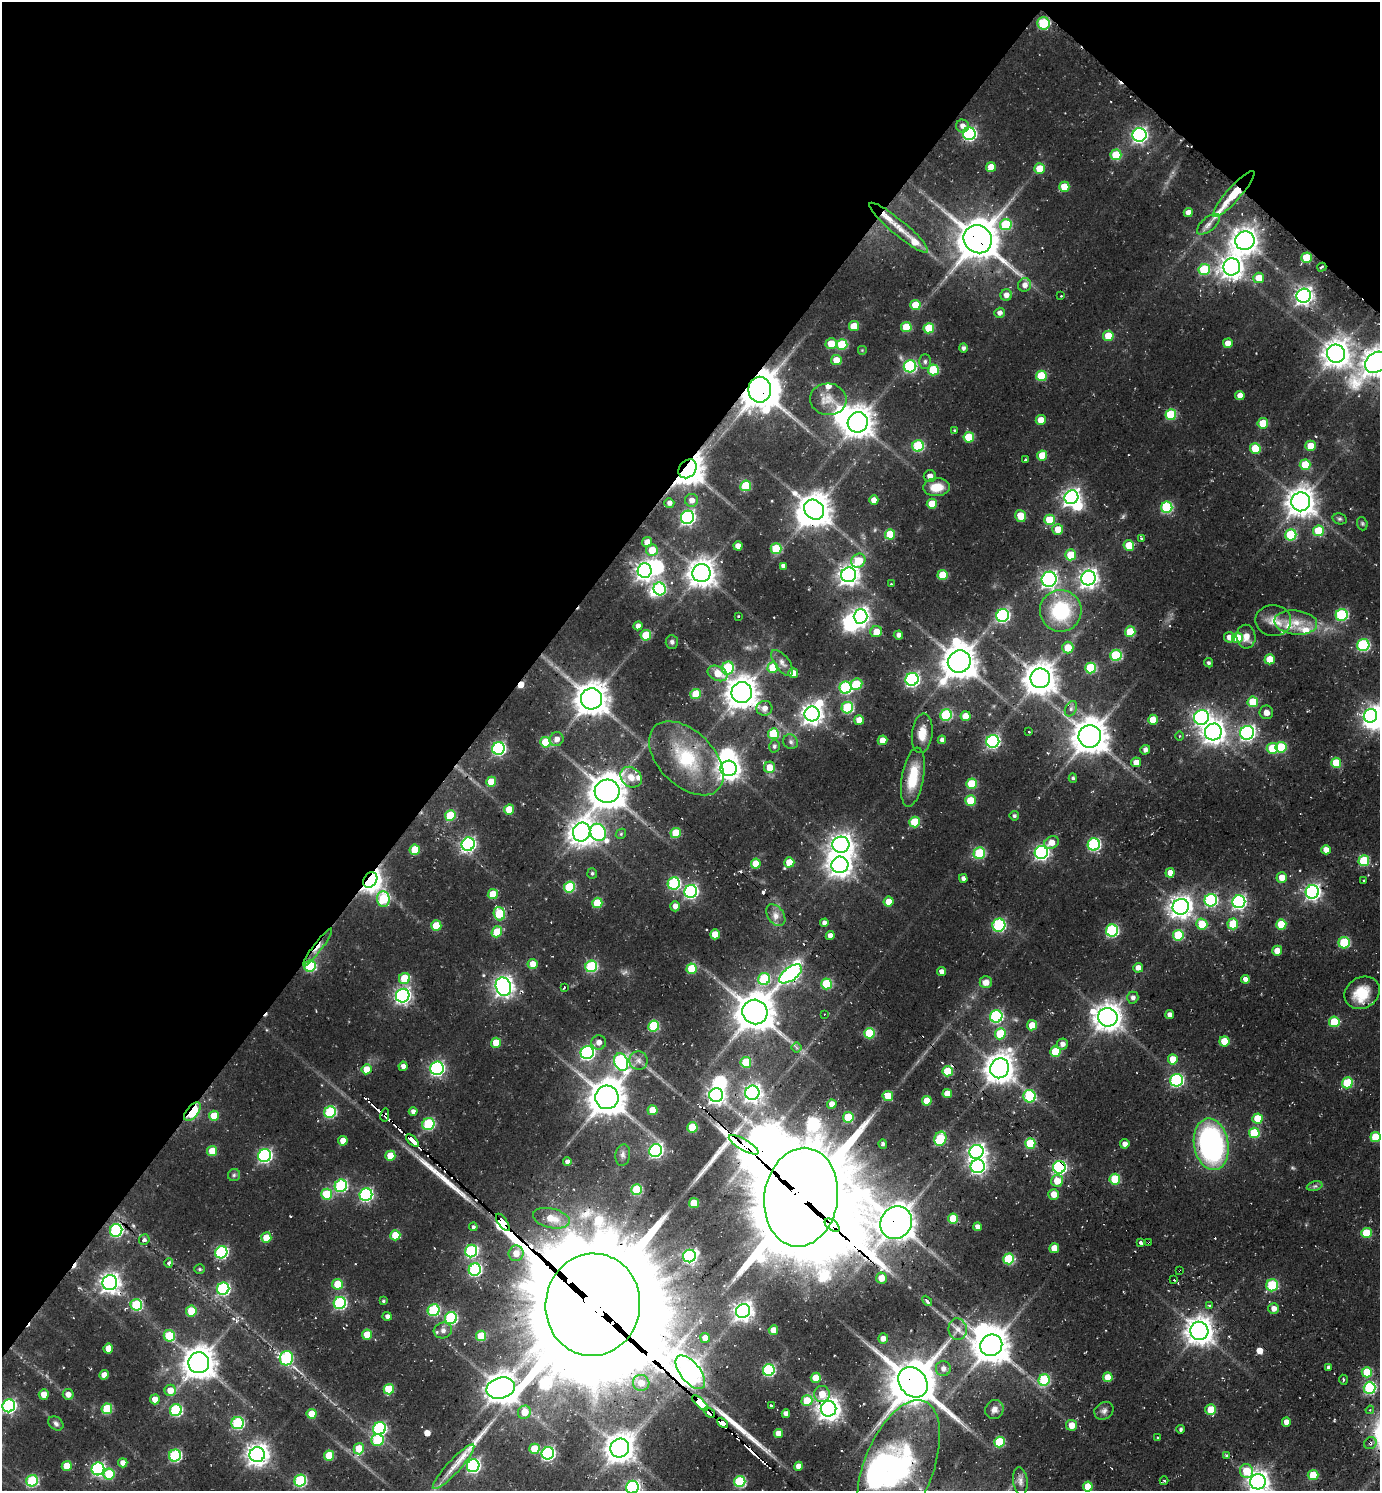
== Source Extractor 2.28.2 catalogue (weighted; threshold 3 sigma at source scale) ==
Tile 2 of 4 x 4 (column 2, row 1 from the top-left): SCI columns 1846-3223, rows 4469-5957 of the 6131 x 6100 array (HDU 1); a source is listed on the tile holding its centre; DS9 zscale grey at full resolution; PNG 1382 x 1493 px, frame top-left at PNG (2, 2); each listed source drawn as its Kron ellipse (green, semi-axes under 4 px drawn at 4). Shown black and unused: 37% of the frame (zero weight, under 2 of 3 exposures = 7% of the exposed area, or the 3 px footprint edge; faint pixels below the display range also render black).
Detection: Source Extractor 2.28.2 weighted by HDU 2 'WHT'; one run over the whole footprint, this tile lists its part. Background 0.0911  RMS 0.0093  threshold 0.0418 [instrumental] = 3 sigma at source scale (4.5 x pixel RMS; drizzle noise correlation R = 1.50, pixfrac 1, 0.05/0.05 arcsec/px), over >= 5 px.
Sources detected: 517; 1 too faint to see at this stretch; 28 inside a brighter object's white glare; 25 cosmic-ray / hot-pixel residue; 4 long thin detections or spike segments (spike, bleed or trail) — neither listed nor drawn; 12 inside a brighter listed object's ellipse — not listed separately; the other 447 listed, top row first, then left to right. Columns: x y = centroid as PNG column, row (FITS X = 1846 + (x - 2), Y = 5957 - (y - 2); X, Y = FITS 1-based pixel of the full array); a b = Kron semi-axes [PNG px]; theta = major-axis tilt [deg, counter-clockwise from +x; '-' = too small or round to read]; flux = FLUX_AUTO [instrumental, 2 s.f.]
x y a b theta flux
1044 23 6 6 - 57
962 126 6 6 - 4.8
969 134 6 6 - 140
1139 135 7 7 - 250
1116 155 5 5 - 34
991 167 5 5 - 11
1039 169 5 5 - 17
1064 187 5 5 - 17
1234 194 30 7 48 28
1188 213 4 4 - 7.5
1208 224 14 6 40 5.2
1006 225 6 5 - 45
899 228 38 7 -40 15
978 239 14 13 - 2400
1245 241 10 9 - 870
1307 258 5 5 - 28
1232 267 8 8 - 670
1322 267 5 2 - 1.3
1204 270 6 5 - 46
1259 278 5 5 - 15
1025 285 7 6 - 5.9
1006 295 5 5 - 5.2
1061 296 2 2 - 0.59
1304 296 7 7 - 370
915 305 5 5 - 23
999 313 5 5 - 3.7
854 326 5 5 - 20
906 327 5 5 - 28
929 328 5 5 - 34
1108 336 5 5 - 17
1228 343 5 4 - 9.4
831 344 5 5 - 16
842 344 5 5 - 45
963 348 5 4 - 2.4
862 350 5 5 - 0.94
1336 354 9 9 - 1000
836 360 5 5 - 13
925 361 7 5 90 2.2
1376 362 12 9 42 1100
910 366 6 6 - 98
933 370 5 5 - 41
1041 376 5 5 - 34
760 390 13 11 90 2100
1240 395 5 4 - 7.3
828 399 18 15 -5 15
1171 415 5 5 - 45
1041 420 5 5 - 11
858 422 10 9 - 1200
1263 423 5 5 - 23
954 431 4 3 - 1.2
969 437 5 5 - 30
918 446 6 5 - 64
1311 446 5 5 - 14
1255 448 5 5 - 29
1042 455 5 5 - 19
1025 459 3 3 - 2.6
1305 465 5 5 - 29
688 469 10 8 49 1300
930 476 6 6 - 5.7
746 486 5 5 - 32
936 487 13 9 5 16
1071 497 7 6 - 360
691 500 6 6 - 6.1
874 500 5 4 - 7.6
1301 502 9 9 - 1000
669 503 5 5 - 3.8
932 504 5 5 - 15
1167 507 6 5 - 71
814 510 11 9 -44 1500
1020 516 6 5 - 17
687 517 7 6 - 200
1340 519 7 5 -14 1.8
1050 520 5 5 - 28
1362 524 7 5 -70 1.5
1058 529 5 5 - 13
1318 531 5 5 - 34
890 534 5 5 - 27
1291 535 5 5 - 54
1142 538 4 3 - 1.4
647 542 5 5 - 9.2
1129 545 5 5 - 21
738 546 4 4 - 5.6
776 549 5 5 - 37
652 550 6 5 - 16
1071 555 5 5 - 22
858 561 7 6 - 23
783 566 4 4 - 3.7
645 570 7 7 - 440
701 573 9 9 - 980
849 575 7 7 - 550
943 575 5 5 - 24
1088 578 7 7 - 440
1049 579 7 7 - 270
891 584 4 2 - 0.77
660 589 6 6 - 73
1061 611 21 21 - 63
1003 615 6 6 - 150
1342 615 6 6 - 83
738 616 3 3 - 1.2
860 616 7 7 - 350
1273 620 18 15 -3 12
1296 623 21 12 -6 17
638 626 4 4 - 5.2
876 632 6 5 - 9.7
1130 632 5 5 - 24
646 635 5 5 - 29
898 635 5 4 - 3.9
1229 637 5 5 - 5.8
1246 637 12 9 -86 7.9
1237 638 5 5 - 22
672 642 7 6 - 2.3
1363 645 6 6 - 89
1068 648 6 5 - 15
1116 655 6 5 - 66
1270 659 5 5 - 17
959 662 11 11 - 1500
782 663 15 7 -53 5.8
1209 663 5 4 - 1.8
728 668 7 6 - 67
773 668 5 5 - 30
1091 668 5 5 - 54
718 673 10 7 -26 14
793 673 5 5 - 13
1040 678 10 10 - 1300
912 679 6 6 - 190
856 684 6 5 - 35
846 688 6 6 - 97
742 693 10 10 - 1300
696 694 5 5 - 26
591 699 10 10 - 1400
1253 702 5 5 - 31
764 708 8 7 - 5.5
847 708 6 5 - 66
1071 709 8 5 63 3
1266 712 7 6 - 5.4
812 714 7 7 - 540
946 715 6 5 - 72
966 716 5 5 - 14
1370 716 7 6 - 270
1202 717 7 7 - 250
859 720 5 5 - 8.7
1153 720 5 5 - 14
1029 732 3 3 - 0.94
1213 732 8 8 - 700
922 733 20 10 83 13
1247 733 7 6 - 240
773 734 5 5 - 42
1090 736 11 11 - 1600
1180 736 5 3 - 0.87
557 739 7 6 - 5.9
883 740 5 5 - 11
942 740 4 4 - 3.5
993 741 6 6 - 150
545 742 5 5 - 26
791 742 8 7 - 2.9
774 746 6 5 - 2.5
1281 747 5 5 - 36
498 748 6 6 - 160
1272 748 5 5 - 27
1145 750 5 4 - 3.7
686 758 45 27 -45 60
1136 762 5 5 - 8
1336 763 5 5 - 24
770 767 5 5 - 15
728 768 8 7 - 690
631 777 11 9 -40 10
913 777 30 11 80 28
1073 778 4 4 - 1.7
491 782 5 5 - 20
971 784 5 5 - 35
607 791 12 11 - 1800
970 801 5 5 - 29
509 809 5 5 - 18
450 815 5 5 - 36
1014 816 5 4 - 2.1
914 822 5 5 - 34
582 832 9 8 - 810
598 832 9 7 -59 150
676 833 5 5 - 27
621 834 5 4 - 1.3
1052 843 7 6 - 8.4
468 844 7 6 - 200
1094 844 6 6 - 110
841 845 8 8 - 650
415 850 5 5 - 28
1326 850 5 4 - 7.9
1041 852 6 6 - 210
979 853 6 5 - 55
1364 861 5 5 - 44
789 862 5 5 - 19
756 864 5 5 - 16
840 865 8 8 - 760
592 873 5 5 - 1.7
1170 873 5 4 - 8.7
1282 877 5 5 - 9.8
963 878 4 4 - 3.5
370 880 8 6 56 690
1364 881 3 2 - 1.6
674 883 6 6 - 87
569 887 5 5 - 52
691 891 6 6 - 170
1312 892 7 6 - 270
493 894 5 5 - 21
383 899 8 6 -88 55
1211 900 6 6 - 120
889 902 5 5 - 10
1239 902 6 6 - 200
597 903 5 5 - 31
675 906 5 5 - 5.6
1181 907 8 8 - 630
499 914 6 5 - 54
776 915 12 8 -54 6.2
824 923 4 4 - 3.9
1202 924 5 5 - 23
1233 924 5 5 - 32
1281 924 5 5 - 27
999 925 6 6 - 94
436 926 5 5 - 22
1112 931 6 6 - 110
497 932 6 5 - 23
715 934 5 5 - 16
1178 935 5 5 - 42
830 936 4 4 - 5.3
1344 943 6 5 - 48
317 947 23 4 53 7.6
1277 951 5 5 - 8.9
533 964 5 5 - 11
310 966 6 5 - 58
591 966 6 5 - 74
1138 968 5 5 - 6.1
692 969 5 5 - 31
942 972 4 4 - 4.8
790 974 13 6 36 290
404 978 6 5 - 28
764 979 6 6 - 58
1245 979 4 4 - 5.2
986 982 6 6 - 9
826 984 5 5 - 51
503 987 9 7 -71 480
564 987 4 3 - 5.2
1362 993 18 15 32 24
403 996 7 6 - 260
1133 998 6 5 - 3.4
755 1012 12 12 - 2000
825 1014 2 2 - 0.5
1170 1015 4 4 - 4.3
996 1016 6 6 - 120
1108 1017 10 9 - 990
1334 1022 5 5 - 29
1032 1025 5 5 - 13
654 1026 5 5 - 55
869 1033 5 5 - 44
1000 1034 5 5 - 33
1224 1041 5 5 - 21
599 1042 7 7 - 5.3
496 1043 5 5 - 19
1062 1044 6 5 - 4.8
797 1048 5 5 - 1.5
1055 1052 5 5 - 33
587 1053 7 6 - 160
1173 1059 5 5 - 16
638 1060 9 9 - 4.9
621 1062 9 7 -69 160
746 1062 5 5 - 34
403 1066 4 4 - 4.2
437 1068 7 6 - 170
1000 1068 10 9 - 1200
366 1069 5 5 - 13
948 1071 5 5 - 34
1176 1080 6 6 - 130
1347 1083 5 5 - 39
752 1093 7 7 - 390
947 1093 5 4 - 11
716 1095 7 7 - 350
888 1096 5 5 - 19
1029 1096 6 6 - 58
607 1097 12 11 - 1700
927 1101 5 5 - 16
832 1104 4 4 - 8.6
653 1110 5 5 - 18
413 1111 4 4 - 3.9
192 1112 11 6 50 63
330 1112 6 5 - 79
385 1115 7 3 79 1.9
214 1116 5 5 - 18
848 1117 5 5 - 33
1258 1119 5 5 - 24
428 1124 6 6 - 66
692 1127 5 5 - 29
1254 1133 5 5 - 38
1375 1137 5 5 - 25
940 1139 7 6 - 36
343 1141 5 4 - 11
412 1141 8 3 -43 530
1030 1143 5 5 - 38
883 1144 5 3 - 1.8
1125 1144 5 4 - 4.4
1211 1144 26 17 -80 200
744 1145 17 5 -30 250
656 1150 6 6 - 170
212 1151 5 5 - 21
976 1152 7 7 - 350
623 1155 11 7 79 3.5
265 1156 7 6 - 160
390 1156 5 5 - 17
567 1162 4 4 - 4.9
978 1166 7 7 - 240
1059 1167 6 6 - 160
234 1175 6 6 - 1.8
1115 1179 5 5 - 40
1057 1181 6 6 - 14
341 1186 6 6 - 96
1315 1186 8 4 14 2
637 1190 5 5 - 46
327 1194 5 5 - 33
1054 1194 5 5 - 10
366 1195 6 6 - 150
801 1197 49 36 82 15000
694 1203 5 5 - 23
551 1218 19 9 -13 15
953 1219 5 5 - 24
503 1222 10 4 -55 740
896 1223 17 15 51 1700
832 1225 9 5 -38 420
473 1227 4 4 - 2
977 1227 4 4 - 4.7
116 1230 6 6 - 120
1366 1233 5 5 - 25
395 1235 5 5 - 23
266 1238 5 5 - 17
144 1240 5 5 - 2.3
1140 1242 3 3 - 8.2
1149 1243 3 3 - 1.2
1054 1248 5 4 - 10
471 1251 6 6 - 110
221 1252 6 6 - 120
516 1253 8 7 - 8.9
689 1256 6 6 - 160
1009 1259 5 5 - 52
169 1263 5 4 - 2.2
200 1269 5 4 - 1.3
475 1270 6 6 - 120
1180 1271 3 2 - 0.74
881 1278 5 5 - 13
1174 1280 2 2 - 0.76
110 1283 7 7 - 470
337 1284 5 5 - 21
1272 1285 6 6 - 48
223 1289 6 6 - 120
383 1301 4 3 - 1.3
927 1301 6 3 -46 3.9
340 1303 6 6 - 120
136 1305 5 5 - 58
593 1305 51 47 82 29000
1210 1305 4 3 - 1.8
1274 1309 5 5 - 6.1
434 1310 6 6 - 74
191 1311 5 5 - 27
743 1311 7 7 - 450
387 1316 4 4 - 3.1
451 1318 6 6 - 100
958 1329 11 9 -82 7.1
443 1330 9 8 - 4.3
773 1330 5 5 - 10
1199 1331 9 9 - 940
367 1335 5 5 - 22
169 1336 6 5 - 36
481 1336 5 5 - 25
705 1338 5 4 - 7.2
883 1338 5 5 - 6
991 1345 11 10 - 1700
108 1348 5 5 - 13
286 1358 7 6 - 85
199 1363 10 10 - 1300
1328 1368 4 4 - 1.9
943 1369 7 7 - 5.5
769 1370 6 6 - 94
690 1372 20 10 -51 790
1367 1372 5 5 - 27
104 1375 4 4 - 8.2
1108 1377 5 5 - 14
816 1378 5 5 - 19
1044 1380 6 5 - 63
1343 1380 5 2 - 0.97
913 1382 16 13 -50 3000
641 1383 8 8 - 8.8
501 1388 14 10 16 1200
1370 1388 6 6 - 90
389 1389 5 5 - 29
170 1390 5 5 - 12
44 1394 5 5 - 10
68 1394 5 5 - 5.3
822 1394 8 8 - 15
155 1399 5 5 - 9.1
807 1400 5 5 - 22
700 1403 10 4 -44 1400
771 1405 3 3 - 1.1
9 1406 6 6 - 170
107 1409 5 5 - 46
828 1409 8 7 - 710
1211 1409 5 5 - 19
176 1410 6 6 - 96
994 1410 10 9 - 5.3
1370 1410 4 3 - 0.95
1104 1411 10 8 34 3.6
524 1412 7 6 - 12
709 1412 6 3 -43 28
312 1414 5 5 - 18
786 1414 4 4 - 5.3
1286 1422 4 4 - 6.5
56 1423 8 6 -35 2.7
238 1423 6 6 - 79
723 1423 6 3 -47 99
1071 1425 5 5 - 9.8
379 1428 6 6 - 120
1181 1429 4 4 - 1.5
778 1433 4 4 - 9.7
1158 1438 4 3 - 0.92
377 1440 6 6 - 40
999 1442 5 5 - 44
1370 1443 6 5 - 2.8
620 1448 10 9 - 1100
359 1449 6 5 - 21
534 1449 5 5 - 21
548 1453 6 6 - 160
175 1455 6 6 - 100
257 1455 8 7 - 650
1227 1455 4 3 - 2.1
329 1456 5 5 - 30
123 1463 4 4 - 6.2
67 1466 5 5 - 17
473 1466 6 6 - 150
798 1466 4 4 - 7.3
453 1467 30 6 47 12
898 1467 71 34 68 150
98 1469 6 6 - 160
1246 1471 7 6 - 21
109 1474 5 5 - 35
1313 1475 5 5 - 23
32 1481 6 5 - 67
300 1481 6 5 - 84
1020 1481 14 7 -82 4.4
1164 1481 4 4 - 1.1
740 1482 5 5 - 69
1258 1482 8 7 - 570
1088 1486 5 5 - 20
632 1487 6 6 - 180
Overlapping masked pixels (flux is a lower limit): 31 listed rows (the first 20) at x y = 1044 23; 1234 194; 978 239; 1322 267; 760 390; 688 469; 814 510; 370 880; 1312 892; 317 947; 310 966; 1000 1068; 192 1112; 385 1115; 412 1141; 744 1145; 1059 1167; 801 1197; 503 1222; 896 1223
Isophote crosses this tile's border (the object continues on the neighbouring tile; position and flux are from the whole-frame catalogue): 3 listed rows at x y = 1376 362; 1258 1482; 632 1487